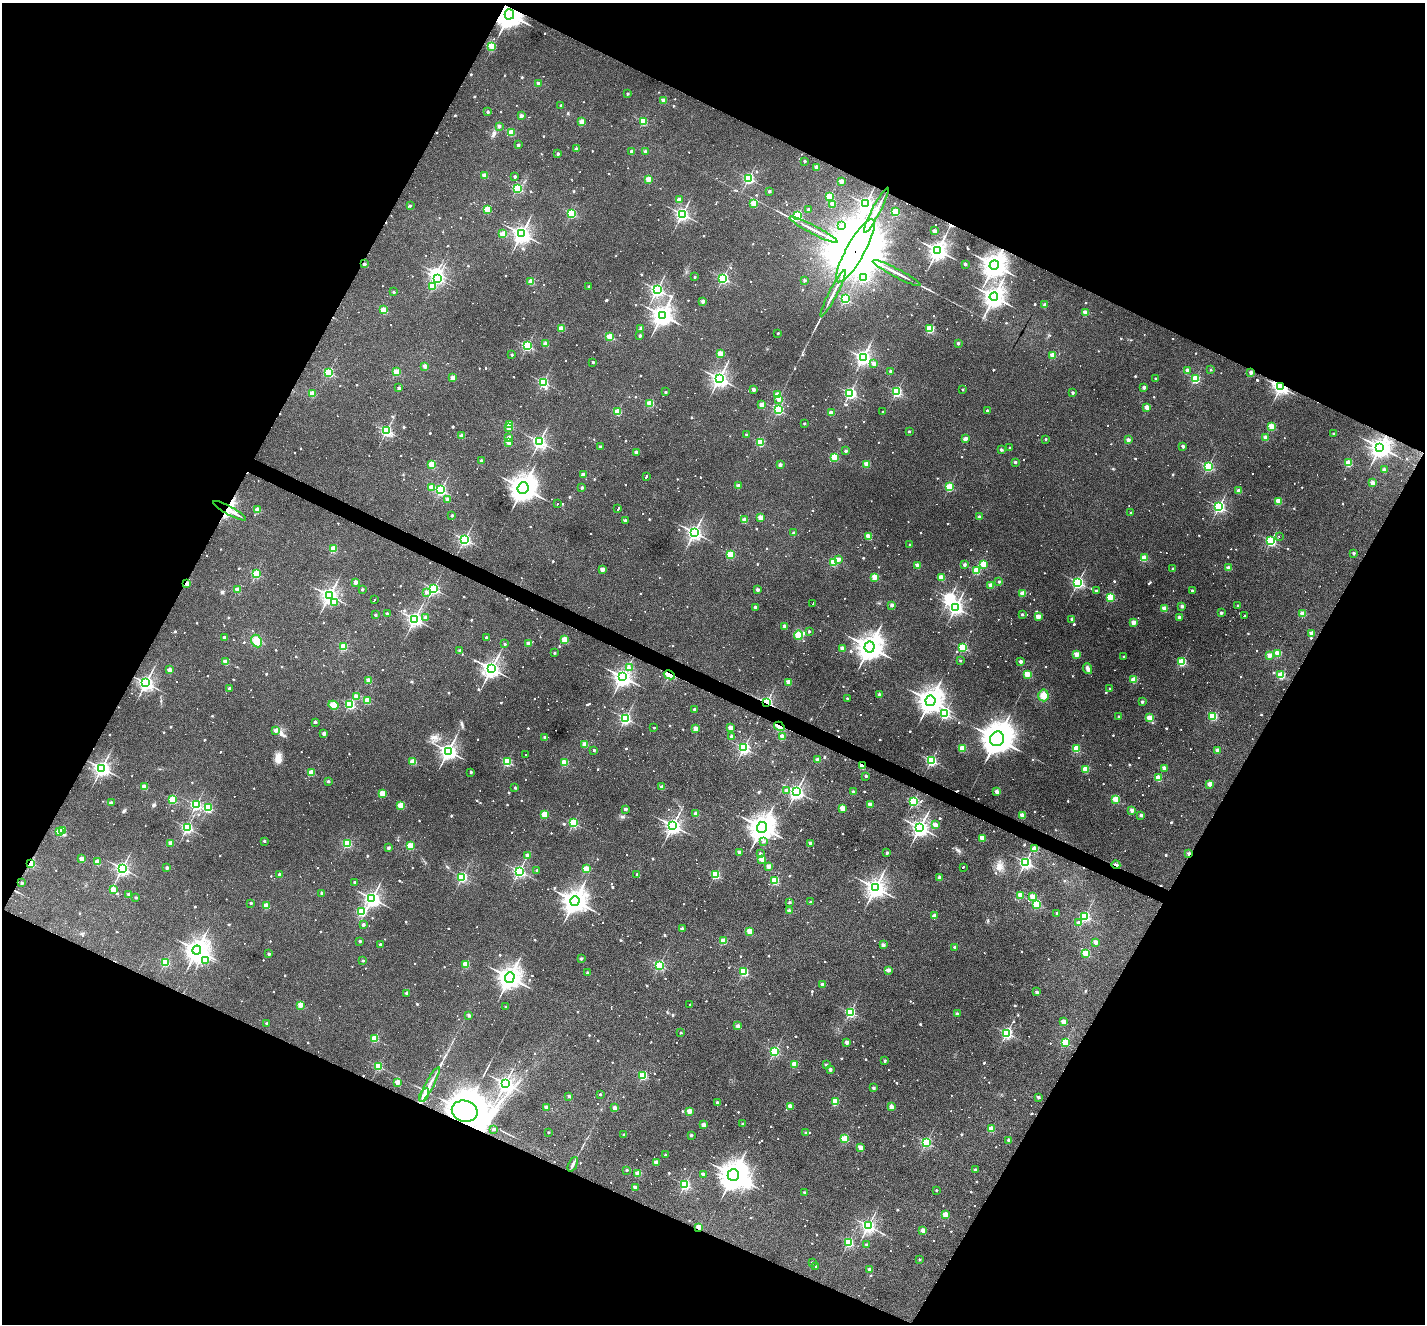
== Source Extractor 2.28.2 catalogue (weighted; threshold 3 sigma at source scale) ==
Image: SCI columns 1-5690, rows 277-5561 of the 5690 x 5702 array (HDU 1 of 3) = the unmasked area's bounding box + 8 px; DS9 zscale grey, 4 x 4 block average (1 PNG px = mean of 4 x 4 image px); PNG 1427 x 1326 px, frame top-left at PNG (2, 3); each listed source drawn as its Kron ellipse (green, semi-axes under 4 px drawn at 4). Shown black and unused: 46% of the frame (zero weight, under 3 of 4 exposures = <1% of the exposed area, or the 3 px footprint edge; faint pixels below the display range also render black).
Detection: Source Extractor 2.28.2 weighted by HDU 2 'WHT'. Background 0.0564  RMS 0.0047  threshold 0.0211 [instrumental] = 3 sigma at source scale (4.5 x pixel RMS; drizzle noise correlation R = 1.50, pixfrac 1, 0.05/0.05 arcsec/px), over >= 5 px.
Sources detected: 1550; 14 too faint to see at this stretch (4 x 4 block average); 14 inside a brighter object's white glare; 114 cosmic-ray / hot-pixel residue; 1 long thin detection or spike segment (spike, bleed or trail) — neither listed nor drawn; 14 coinciding with a brighter row at this scale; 7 inside a brighter listed object's ellipse — not listed separately; of the other 1386, all 500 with FLUX_AUTO >= 10.3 (the completeness limit of this list) listed and drawn (886 fainter detections not listed), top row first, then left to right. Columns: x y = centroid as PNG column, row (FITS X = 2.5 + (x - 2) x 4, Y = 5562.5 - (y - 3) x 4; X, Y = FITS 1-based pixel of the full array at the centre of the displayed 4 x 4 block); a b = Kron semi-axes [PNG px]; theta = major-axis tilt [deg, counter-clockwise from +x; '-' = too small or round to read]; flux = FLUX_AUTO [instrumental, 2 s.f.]
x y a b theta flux
509 14 5 5 - 3400
492 47 2 2 - 21
538 83 2 2 - 31
627 94 2 2 - 12
664 100 2 2 - 74
561 105 2 2 - 17
488 112 2 2 - 23
521 116 2 2 - 33
643 121 2 2 - 190
582 122 2 2 - 84
499 126 2 2 - 26
511 133 2 2 - 130
518 145 2 2 - 24
576 149 2 2 - 24
632 151 2 2 - 33
645 152 2 2 - 44
558 154 2 2 - 21
804 161 2 2 - 12
816 167 2 2 - 59
485 175 2 2 - 82
515 176 2 2 - 20
749 178 2 2 - 390
648 179 2 2 - 120
841 181 2 2 - 73
517 188 2 2 - 340
769 191 2 2 - 19
830 196 2 2 - 200
679 200 2 2 - 54
753 203 2 2 - 130
833 204 2 2 - 69
865 204 3 3 - 740
410 206 2 2 - 11
487 209 2 2 - 180
809 210 2 2 - 22
876 210 25 2 62 29
895 212 2 2 - 180
571 213 2 2 - 340
682 214 2 2 - 710
797 215 2 2 - 360
842 225 2 2 - 19
814 230 27 2 -28 27
934 231 2 2 - 50
503 234 2 2 - 110
522 234 3 3 - 1200
937 250 4 3 - 1400
855 251 36 9 61 52000
364 264 2 2 - 26
965 264 2 2 - 24
994 265 5 4 - 2600
897 273 27 2 -28 26
695 277 2 2 - 14
864 277 2 2 - 270
437 278 2 2 - 590
723 278 2 2 - 520
805 280 2 2 - 14
531 282 2 2 - 100
432 286 2 2 - 72
589 286 2 2 - 17
657 290 2 2 - 690
394 292 2 2 - 14
833 293 26 2 63 26
994 297 4 4 - 2100
845 299 2 2 - 390
703 301 2 2 - 37
1045 305 2 2 - 42
383 310 2 2 - 140
1085 312 2 2 - 89
662 315 4 3 - 1800
561 328 2 2 - 120
641 328 2 2 - 32
930 329 2 2 - 260
778 333 2 2 - 10
640 335 2 2 - 20
610 337 2 2 - 160
958 343 2 2 - 22
546 344 2 2 - 62
527 346 2 2 - 390
720 354 2 2 - 110
512 355 2 2 - 11
1053 355 2 2 - 100
863 358 2 2 - 820
593 362 2 2 - 13
873 364 2 2 - 32
425 366 2 2 - 55
1187 370 2 2 - 40
1211 370 2 2 - 10
891 371 2 2 - 25
329 372 2 2 - 360
396 372 2 2 - 130
1251 372 2 2 - 38
452 377 2 2 - 54
1155 378 2 2 - 13
719 379 3 3 - 970
1195 379 2 2 - 310
543 382 2 2 - 460
1144 387 2 2 - 35
1281 387 3 2 - 750
399 388 2 2 - 22
753 389 2 2 - 33
963 389 2 2 - 11
665 392 2 2 - 13
897 392 2 2 - 350
850 393 2 2 - 520
1073 393 2 2 - 16
312 394 2 2 - 130
777 395 2 2 - 93
779 399 2 2 - 46
650 403 2 2 - 170
762 405 2 2 - 65
1147 407 2 2 - 78
778 410 2 2 - 360
987 411 2 2 - 20
617 412 2 2 - 160
883 412 2 2 - 12
831 413 2 2 - 74
804 423 2 2 - 13
509 425 2 2 - 150
1271 426 2 2 - 160
508 428 2 2 - 31
386 431 2 2 - 550
909 431 2 2 - 10
1334 434 2 2 - 19
746 435 2 2 - 14
462 436 2 2 - 66
509 437 2 2 - 31
966 438 2 2 - 26
1266 438 2 2 - 69
1046 439 2 2 - 10
1128 440 2 2 - 43
509 442 2 2 - 71
539 442 2 2 - 780
760 442 2 2 - 200
1183 446 2 2 - 26
600 447 2 2 - 24
1380 447 4 4 - 1800
1010 448 2 2 - 16
1001 450 2 2 - 22
846 451 2 2 - 18
636 452 2 2 - 41
835 457 2 2 - 180
481 460 2 2 - 19
1015 462 2 2 - 20
1348 463 2 2 - 180
432 464 2 2 - 160
867 464 2 2 - 110
780 465 2 2 - 34
1208 466 2 2 - 450
1384 470 2 2 - 61
583 474 2 2 - 33
646 477 3 2 - 130
1373 483 2 2 - 76
738 486 2 2 - 39
582 487 2 2 - 21
949 487 2 2 - 260
431 488 2 2 - 61
523 488 6 5 - 3100
441 490 2 2 - 500
1239 491 2 2 - 58
447 499 2 2 - 28
1278 501 2 2 - 130
557 504 2 2 - 45
1219 507 2 2 - 650
618 509 3 2 - 160
257 510 2 2 - 94
230 511 19 3 -28 30
1131 513 2 2 - 19
452 516 2 2 - 19
979 517 2 2 - 32
760 518 2 2 - 110
625 520 2 2 - 27
745 520 2 2 - 77
694 532 3 3 - 830
794 533 2 2 - 26
868 536 2 2 - 120
1279 536 2 2 - 120
465 539 2 2 - 630
1271 541 2 2 - 460
910 544 2 2 - 11
333 549 2 2 - 160
1354 553 2 2 - 23
730 555 2 2 - 190
1144 558 2 2 - 160
839 559 2 2 - 44
833 562 2 2 - 190
983 564 2 2 - 140
917 565 2 2 - 76
964 565 2 2 - 26
1173 568 2 2 - 11
1228 568 2 2 - 61
602 569 2 2 - 58
976 570 2 2 - 220
256 574 2 2 - 210
875 577 2 2 - 130
941 578 2 2 - 110
999 581 2 2 - 18
356 582 2 2 - 68
1078 582 2 2 - 670
187 584 2 2 - 77
991 585 2 2 - 73
362 589 2 2 - 15
433 589 2 2 - 480
238 590 2 2 - 73
757 590 2 2 - 32
1096 590 2 2 - 13
1192 590 2 2 - 12
426 592 2 2 - 26
1023 594 2 2 - 110
329 595 3 3 - 1100
1110 597 2 2 - 250
374 600 3 2 - 100
334 602 2 2 - 31
813 603 2 2 - 170
892 605 2 2 - 35
1238 605 2 2 - 11
1182 606 2 2 - 32
755 607 2 2 - 21
955 607 3 3 - 770
1165 609 2 2 - 100
1221 613 2 2 - 23
387 614 2 2 - 21
1022 614 2 2 - 15
1303 614 2 2 - 92
375 615 2 2 - 16
1038 616 2 2 - 88
1244 616 2 2 - 48
1179 617 2 2 - 29
426 618 2 2 - 27
415 619 3 2 - 940
1072 619 2 2 - 25
1133 622 2 2 - 72
784 626 2 2 - 32
809 631 2 2 - 15
1311 633 2 2 - 78
798 635 4 3 - 28
224 637 2 2 - 34
486 637 2 2 - 12
565 640 2 2 - 140
256 641 6 5 - 28
528 643 2 2 - 35
505 644 2 2 - 11
343 647 2 2 - 200
869 647 5 5 - 3100
842 648 2 2 - 82
963 648 2 2 - 320
460 651 2 2 - 24
554 653 2 2 - 16
1076 654 2 2 - 96
1278 654 2 2 - 120
1269 655 2 2 - 88
1124 657 2 2 - 12
960 661 2 2 - 11
226 662 2 2 - 94
1021 662 2 2 - 34
1182 662 2 2 - 280
629 667 3 2 - 18
491 669 3 3 - 1100
1088 669 5 3 - 11
170 670 2 2 - 73
1027 674 2 2 - 150
669 675 6 3 -28 35
1281 675 2 2 - 200
622 677 3 3 - 1300
368 680 2 2 - 57
1134 680 2 2 - 120
788 682 2 2 - 85
146 683 3 3 - 900
229 688 2 2 - 23
1110 688 2 2 - 11
879 695 2 2 - 27
1043 695 6 5 - 23
357 697 2 2 - 61
847 698 2 2 - 16
367 700 2 2 - 140
930 701 5 5 - 2900
767 702 2 2 - 590
1142 702 2 2 - 23
350 704 2 2 - 410
333 705 5 4 - 29
694 709 2 2 - 12
945 714 2 2 - 370
1118 716 2 2 - 12
1213 716 2 2 - 230
625 718 2 2 - 610
1150 718 2 2 - 140
315 722 2 2 - 24
779 726 5 2 - 13
654 728 2 2 - 12
730 728 2 2 - 59
696 729 2 2 - 67
276 730 2 2 - 40
324 734 2 2 - 32
545 737 2 2 - 20
731 737 2 2 - 27
782 737 2 2 - 75
997 739 7 7 - 4700
585 744 2 2 - 82
744 748 2 2 - 620
962 748 2 2 - 170
1076 749 2 2 - 220
594 750 2 2 - 12
1218 750 2 2 - 45
448 751 3 3 - 1000
525 755 2 2 - 54
817 760 2 2 - 55
931 761 2 2 - 550
413 762 2 2 - 140
507 762 2 2 - 280
564 762 2 2 - 150
862 766 2 2 - 78
102 768 3 3 - 980
1164 768 2 2 - 48
1086 769 2 2 - 140
311 772 2 2 - 130
471 772 2 2 - 19
866 776 2 2 - 17
1158 778 2 2 - 150
328 781 2 2 - 20
1210 784 2 2 - 59
144 787 2 2 - 88
662 787 2 2 - 45
515 788 2 2 - 13
786 791 2 2 - 30
796 791 3 3 - 840
853 792 2 2 - 33
997 792 2 2 - 62
382 793 2 2 - 130
1116 799 2 2 - 190
173 800 2 2 - 230
914 801 2 2 - 330
111 803 2 2 - 18
196 805 2 2 - 500
401 805 2 2 - 160
870 805 2 2 - 60
208 808 2 2 - 290
842 808 2 2 - 120
625 809 2 2 - 28
1132 811 2 2 - 47
544 814 2 2 - 140
696 814 2 2 - 48
1022 815 2 2 - 100
1141 815 2 2 - 17
573 823 2 2 - 350
936 825 2 2 - 51
673 826 3 3 - 990
762 827 5 5 - 3100
187 828 2 2 - 510
920 828 3 3 - 1100
63 831 2 2 - 93
60 832 2 2 - 140
982 838 2 2 - 52
264 841 2 2 - 14
764 841 2 2 - 16
171 843 2 2 - 59
347 843 2 2 - 320
810 843 2 2 - 37
410 846 2 2 - 170
388 848 2 2 - 27
1035 849 2 2 - 81
739 852 2 2 - 43
760 853 2 2 - 21
887 853 2 2 - 21
1189 854 2 2 - 53
527 855 2 2 - 37
82 859 2 2 - 82
762 859 2 2 - 89
97 862 2 2 - 110
1025 862 2 2 - 710
31 863 2 2 - 290
1116 865 4 2 - 18
769 866 2 2 - 64
963 867 2 2 - 73
122 868 2 2 - 850
167 868 2 2 - 29
586 869 2 2 - 140
537 870 2 2 - 14
519 871 2 2 - 560
637 874 2 2 - 13
279 875 2 2 - 30
715 875 2 2 - 310
462 877 2 2 - 450
939 878 2 2 - 48
775 880 2 2 - 240
354 882 2 2 - 15
22 883 2 2 - 19
875 888 4 3 - 1500
113 890 2 2 - 77
322 893 2 2 - 17
128 894 2 2 - 28
1021 895 2 2 - 120
136 897 2 2 - 16
1032 897 2 2 - 92
372 899 3 3 - 910
575 901 5 4 - 2500
790 902 2 2 - 15
810 902 2 2 - 11
251 903 2 2 - 16
1037 904 2 2 - 200
266 906 2 2 - 100
789 911 2 2 - 56
361 912 2 2 - 270
1057 913 2 2 - 15
935 916 2 2 - 53
1085 916 2 2 - 490
1079 923 2 2 - 22
363 925 2 2 - 28
682 929 2 2 - 41
750 931 2 2 - 130
360 941 2 2 - 13
723 941 2 2 - 120
1096 942 2 2 - 56
380 944 2 2 - 14
883 945 2 2 - 33
954 947 2 2 - 21
197 950 4 4 - 1800
1086 953 2 2 - 220
269 954 2 2 - 21
581 959 2 2 - 25
206 960 3 2 - 42
363 961 2 2 - 15
165 962 2 2 - 250
465 964 2 2 - 140
659 965 2 2 - 410
888 970 2 2 - 42
744 972 2 2 - 290
587 973 2 2 - 16
510 977 5 5 - 2100
822 985 2 2 - 48
1037 992 2 2 - 19
406 993 2 2 - 14
301 1005 2 2 - 110
690 1005 2 2 - 10
505 1007 2 2 - 12
850 1012 2 2 - 460
957 1014 2 2 - 31
469 1015 2 2 - 21
1063 1022 2 2 - 66
267 1023 2 2 - 19
738 1026 2 2 - 46
681 1033 2 2 - 12
1007 1033 2 2 - 500
375 1038 2 2 - 200
847 1042 2 2 - 44
1065 1042 2 2 - 260
775 1051 2 2 - 390
885 1061 2 2 - 20
794 1064 2 2 - 120
826 1065 2 2 - 18
378 1066 2 2 - 270
830 1069 2 2 - 30
643 1075 2 2 - 260
397 1082 2 2 - 87
505 1083 3 3 - 880
430 1084 19 2 62 24
874 1088 2 2 - 20
600 1094 2 2 - 15
424 1095 7 2 62 26
569 1096 2 2 - 20
1038 1097 2 2 - 22
835 1101 2 2 - 150
717 1102 2 2 - 18
790 1106 2 2 - 78
546 1107 2 2 - 50
891 1107 2 2 - 66
615 1108 2 2 - 68
465 1111 13 10 -13 7300
689 1111 2 2 - 97
743 1124 2 2 - 21
704 1125 2 2 - 60
494 1129 2 2 - 19
991 1129 2 2 - 110
548 1132 2 2 - 10
806 1133 2 2 - 16
624 1135 2 2 - 21
691 1135 2 2 - 19
845 1139 2 2 - 200
1009 1140 2 2 - 27
926 1142 2 2 - 440
860 1147 2 2 - 63
665 1155 2 2 - 19
656 1163 2 2 - 61
573 1164 8 2 64 15
627 1170 2 2 - 11
975 1170 2 2 - 13
638 1173 2 2 - 100
703 1174 2 2 - 40
733 1175 6 6 - 3300
685 1185 2 2 - 480
635 1187 2 2 - 38
936 1190 2 2 - 11
804 1192 2 2 - 16
945 1214 2 2 - 100
868 1226 3 3 - 550
699 1227 2 2 - 100
923 1231 2 2 - 67
849 1242 2 2 - 330
867 1245 2 2 - 20
919 1260 2 2 - 13
812 1263 2 2 - 12
816 1266 2 2 - 12
869 1270 2 2 - 27
Overlapping masked pixels (flux is a lower limit): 17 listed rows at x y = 509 14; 855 251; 994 265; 1251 372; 1281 387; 1380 447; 230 511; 187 584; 669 675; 767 702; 779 726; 862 766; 1189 854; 31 863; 1116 865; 465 1111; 699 1227